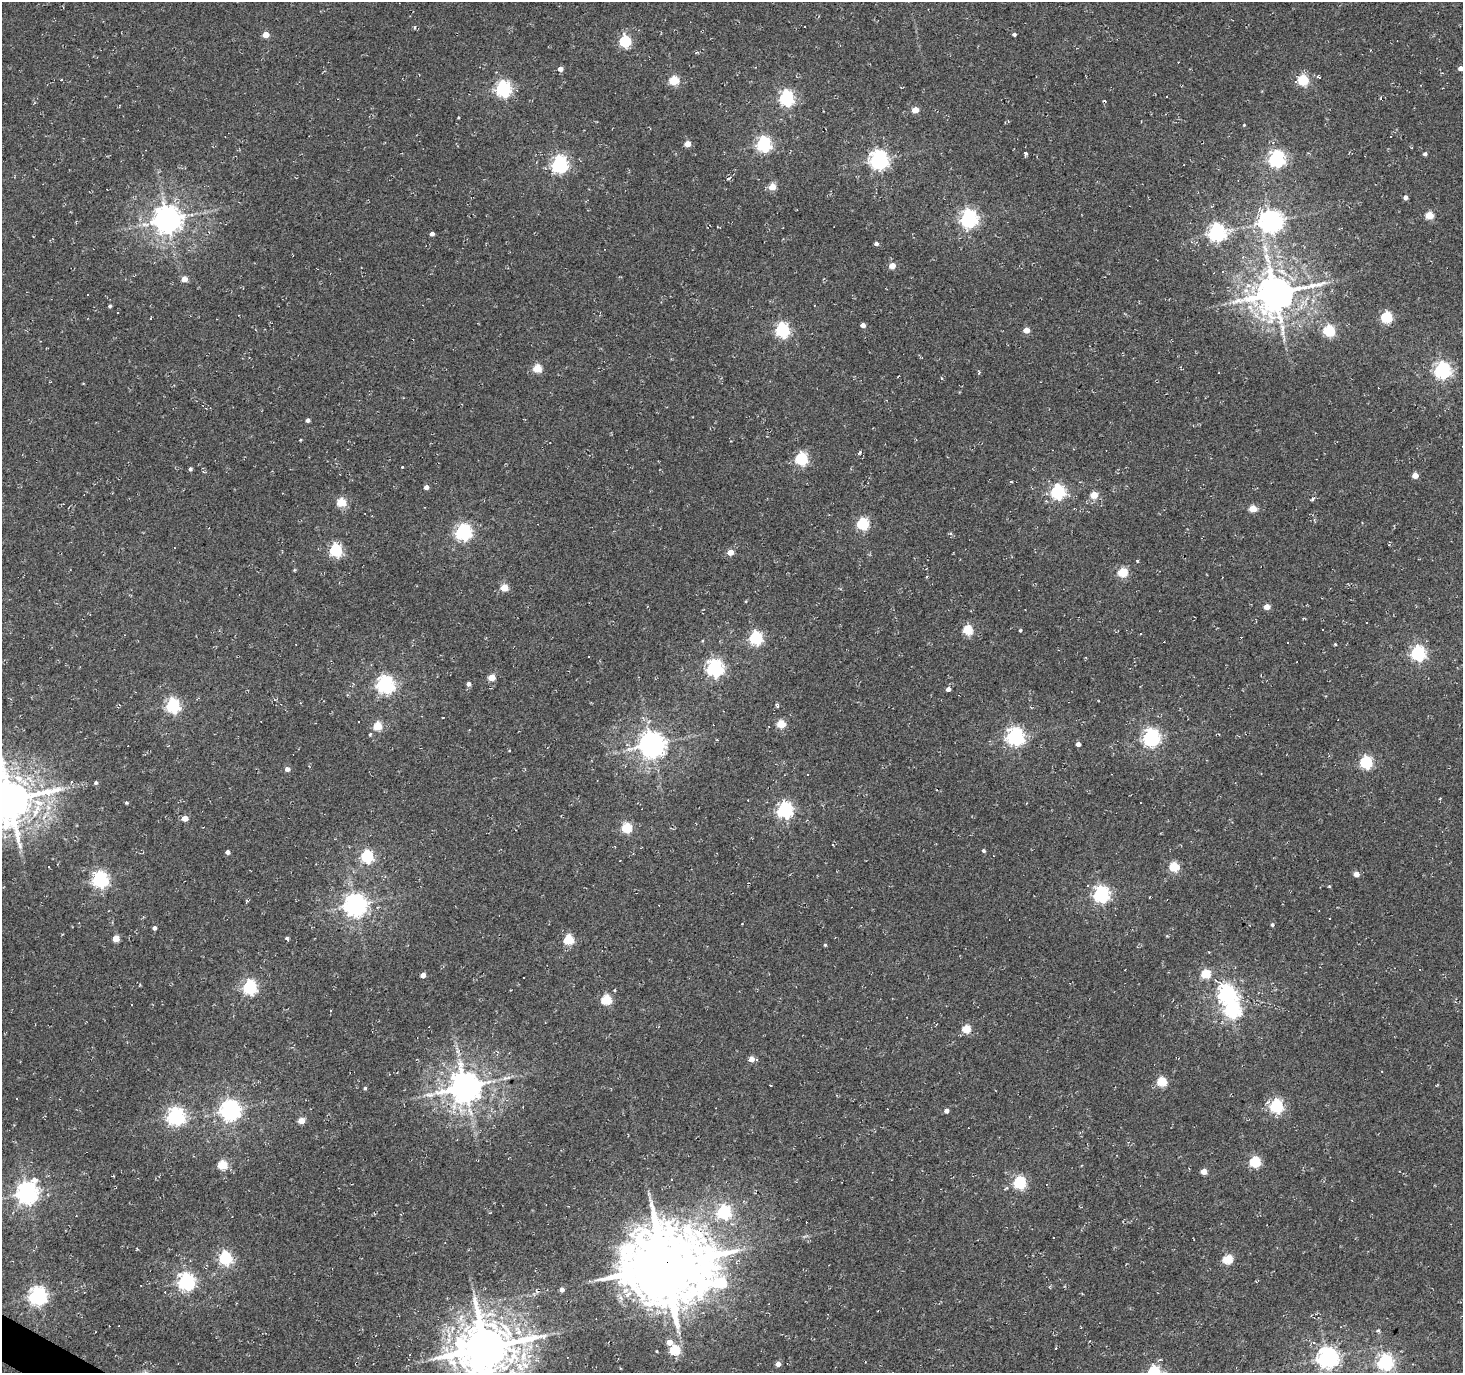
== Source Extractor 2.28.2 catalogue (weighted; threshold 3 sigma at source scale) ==
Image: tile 7 of 4 x 4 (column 3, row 2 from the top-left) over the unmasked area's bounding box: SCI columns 2925-4385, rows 2932-4302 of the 5853 x 5930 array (HDU 1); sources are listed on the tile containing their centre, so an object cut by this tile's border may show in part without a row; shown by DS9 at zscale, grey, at full resolution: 1 PNG px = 1 image px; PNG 1465 x 1375 px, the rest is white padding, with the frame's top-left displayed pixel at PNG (2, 2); no overlay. <1% of this frame is shown black and not used: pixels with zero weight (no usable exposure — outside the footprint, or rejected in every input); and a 3 px margin inside the footprint's outer edge (the drizzle kernel's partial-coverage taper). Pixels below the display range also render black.
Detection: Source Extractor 2.28.2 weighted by HDU 2 'WHT'; one run over the whole footprint, this tile lists its part. Background 0.0019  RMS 0.0051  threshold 0.0231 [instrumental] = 3 sigma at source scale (4.5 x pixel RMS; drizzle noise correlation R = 1.50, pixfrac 1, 0.0396/0.0396 arcsec/px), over >= 5 px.
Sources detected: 215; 49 cosmic-ray / hot-pixel residue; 1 long thin detection or spike segment (spike, bleed or trail) — not listed; the other 165 listed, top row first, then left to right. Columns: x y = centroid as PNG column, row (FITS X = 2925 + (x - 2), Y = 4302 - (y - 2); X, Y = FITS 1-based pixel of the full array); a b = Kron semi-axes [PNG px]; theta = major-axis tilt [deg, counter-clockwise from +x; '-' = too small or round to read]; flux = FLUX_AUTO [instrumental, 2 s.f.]
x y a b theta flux
415 27 5 3 - 0.54
266 34 5 4 - 6.7
1014 34 4 3 - 1.1
625 41 6 6 - 57
697 52 6 3 -18 0.59
1461 68 4 4 - 2.4
560 69 5 4 - 3.1
1319 77 5 3 - 0.82
674 80 5 5 - 28
1303 80 6 5 - 40
503 89 6 6 - 140
1166 96 3 3 - 0.69
786 98 6 6 - 120
1381 98 4 2 - 0.49
915 110 5 4 - 8.6
1244 125 4 3 - 0.46
1391 137 3 3 - 0.54
688 144 5 4 - 6.6
764 144 6 6 - 120
1026 153 4 4 - 1.1
1425 154 4 4 - 1.3
1277 159 6 6 - 170
879 160 7 7 - 240
560 164 7 6 - 160
728 178 6 4 35 1.1
772 187 5 4 - 11
1405 197 5 4 - 2
1429 216 5 5 - 14
969 218 7 7 - 170
167 219 8 8 - 790
1271 221 8 7 - 440
1217 232 7 7 - 190
432 234 4 4 - 2.2
876 244 4 4 - 1.4
1265 249 14 7 -68 4.2
892 266 5 4 - 6.5
184 279 4 4 - 6
1275 293 12 10 17 1700
88 295 3 2 - 0.49
110 306 4 3 - 0.77
1386 317 5 5 - 48
151 318 3 3 - 5
863 325 4 4 - 2.8
1299 326 5 5 - 1.2
782 330 6 6 - 100
1026 330 4 4 - 6.1
1329 331 6 5 - 49
922 358 4 4 - 0.46
537 368 5 5 - 18
1442 370 6 6 - 170
308 420 4 4 - 1.8
300 440 3 2 - 0.43
860 452 5 3 - 0.68
801 459 6 6 - 69
402 467 3 3 - 1.4
190 469 4 4 - 1.1
1415 475 5 4 - 6.6
1011 482 4 3 - 0.58
426 487 4 4 - 2.5
1058 492 6 6 - 110
1094 495 5 5 - 12
1312 499 6 3 47 0.81
341 502 5 5 - 24
1253 509 5 5 - 13
863 524 6 5 - 56
463 532 6 6 - 160
336 550 6 6 - 71
730 552 4 4 - 7.3
1137 561 4 3 - 0.49
294 570 5 3 - 0.49
1123 573 5 5 - 27
504 588 5 5 - 13
1267 607 5 4 - 5.4
1322 629 2 2 - 0.38
968 630 5 5 - 28
1020 630 4 3 - 0.62
1141 634 3 2 - 0.4
756 638 6 6 - 81
1288 643 3 2 - 0.58
1335 644 3 3 - 0.56
1418 653 6 6 - 120
715 668 6 6 - 180
492 677 5 4 - 9.4
385 684 7 6 - 200
469 684 4 4 - 2.2
948 689 4 4 - 2.6
173 705 6 6 - 100
358 722 3 2 - 0.63
781 724 5 5 - 19
378 726 5 5 - 20
1015 736 7 7 - 210
1151 737 7 6 - 190
717 740 4 3 - 0.36
652 744 8 8 - 670
1078 744 4 4 - 2.3
1366 762 6 6 - 65
287 769 5 4 - 3.1
808 774 3 2 - 0.59
96 783 5 4 - 0.93
10 799 14 13 - 2300
126 803 4 4 - 0.79
785 810 6 6 - 140
185 818 5 4 - 6.1
627 828 5 5 - 34
832 844 3 3 - 0.55
983 851 4 4 - 0.99
228 852 4 4 - 2.1
367 856 6 6 - 71
1174 866 5 5 - 30
1356 874 5 4 - 4.8
100 879 6 6 - 150
1087 886 3 3 - 1
1329 886 4 3 - 0.48
1101 894 6 6 - 160
247 901 5 4 - 0.56
355 905 7 7 - 430
1272 925 5 4 - 0.83
154 928 4 4 - 1.5
287 938 5 4 - 0.92
116 939 5 4 - 10
569 940 5 5 - 31
825 945 3 3 - 0.66
1420 969 3 2 - 0.34
1206 974 5 5 - 24
423 975 4 4 - 4.4
250 987 6 6 - 110
1227 993 7 7 - 200
606 1000 5 5 - 32
132 1005 3 3 - 2
1232 1009 7 7 - 150
331 1010 3 2 - 0.87
966 1029 5 5 - 19
751 1059 5 5 - 5.7
505 1078 8 5 13 1.7
1162 1082 5 5 - 27
465 1087 10 9 - 1100
365 1088 4 4 - 0.75
16 1099 3 2 - 0.43
1276 1106 6 6 - 87
230 1110 7 7 - 300
946 1111 5 4 - 2.4
176 1116 7 7 - 210
301 1121 4 4 - 8.5
1255 1162 5 5 - 43
222 1165 5 5 - 27
1204 1171 4 4 - 6.2
1020 1182 6 6 - 73
27 1192 8 7 - 390
724 1212 6 6 - 84
1053 1238 2 2 - 0.43
225 1258 6 6 - 83
1228 1259 5 5 - 33
665 1266 30 23 -9 5400
186 1281 7 6 - 180
141 1285 2 2 - 0.42
562 1289 4 4 - 2.5
38 1296 7 6 - 230
670 1342 5 4 - 6.6
485 1348 16 14 21 3100
1056 1348 3 3 - 0.82
675 1350 5 5 - 34
1328 1357 7 7 - 340
1385 1362 6 6 - 160
778 1364 4 4 - 3.8
1154 1372 6 6 - 73
Overlapping masked pixels (flux is a lower limit): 1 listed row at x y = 665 1266
Isophote crosses this tile's border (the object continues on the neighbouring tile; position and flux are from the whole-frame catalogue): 4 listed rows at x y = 1461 68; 10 799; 485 1348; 1154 1372